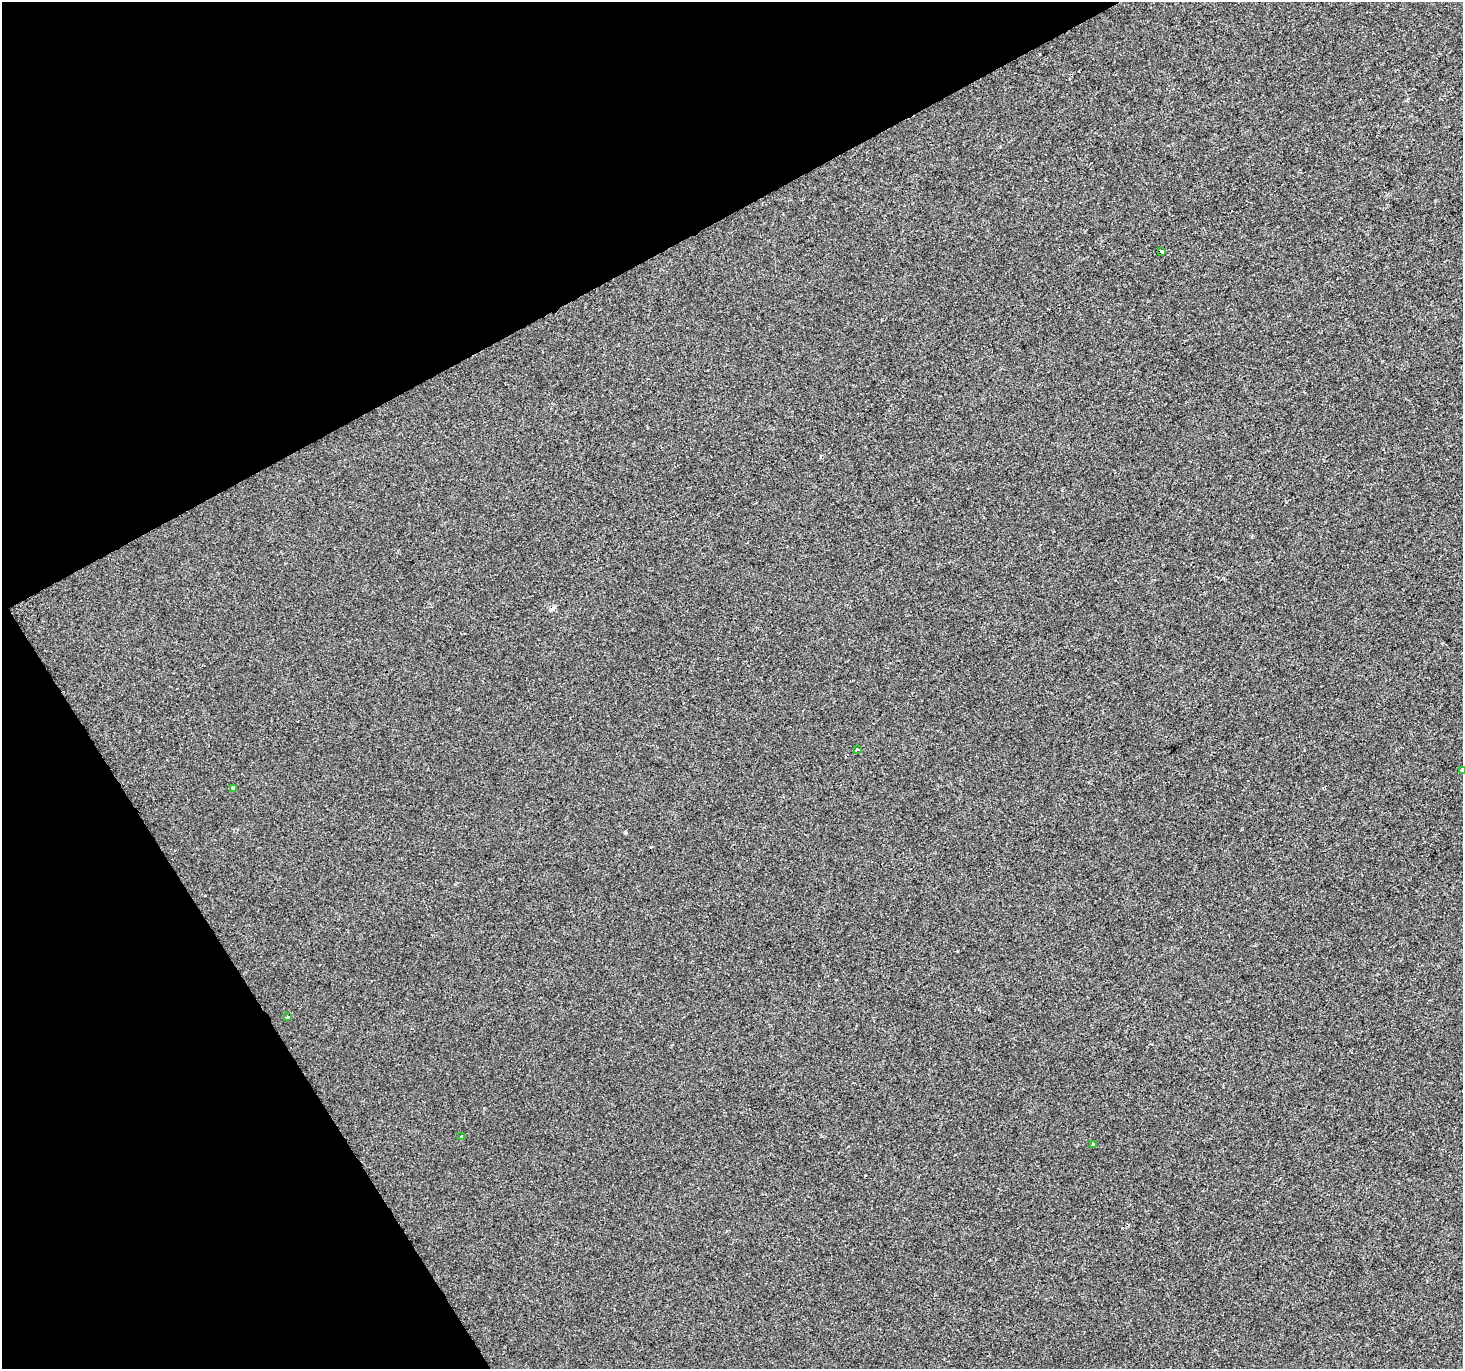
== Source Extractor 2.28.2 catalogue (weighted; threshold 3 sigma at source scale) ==
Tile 5 of 4 x 4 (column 1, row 2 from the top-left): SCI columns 1-1461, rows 2843-4209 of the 5847 x 5747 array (HDU 1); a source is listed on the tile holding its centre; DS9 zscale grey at full resolution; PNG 1465 x 1371 px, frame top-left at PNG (2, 2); each listed source drawn as its Kron ellipse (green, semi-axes under 4 px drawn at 4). Shown black and unused: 27% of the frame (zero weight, under 2 of 3 exposures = <1% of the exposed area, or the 3 px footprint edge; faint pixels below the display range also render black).
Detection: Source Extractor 2.28.2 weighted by HDU 2 'WHT'; one run over the whole footprint, this tile lists its part. Background -5.57e-04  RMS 0.0045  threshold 0.0202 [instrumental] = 3 sigma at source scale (4.5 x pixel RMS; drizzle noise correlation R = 1.50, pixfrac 1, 0.0396/0.0396 arcsec/px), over >= 5 px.
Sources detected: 9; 2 cosmic-ray / hot-pixel residue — neither listed nor drawn; the other 7 listed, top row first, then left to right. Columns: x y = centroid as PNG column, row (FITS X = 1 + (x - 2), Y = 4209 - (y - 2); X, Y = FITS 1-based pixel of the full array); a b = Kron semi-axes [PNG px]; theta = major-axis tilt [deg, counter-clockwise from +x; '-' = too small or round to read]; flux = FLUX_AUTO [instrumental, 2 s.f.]
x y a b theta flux
1162 252 3 3 - 1.7
857 750 4 3 - 1.9
1462 770 3 3 - 0.83
233 788 4 3 - 0.54
287 1017 3 3 - 0.9
461 1137 4 3 - 0.53
1094 1145 3 3 - 4.5
Isophote crosses this tile's border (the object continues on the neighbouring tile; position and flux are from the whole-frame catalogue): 1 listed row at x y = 1462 770